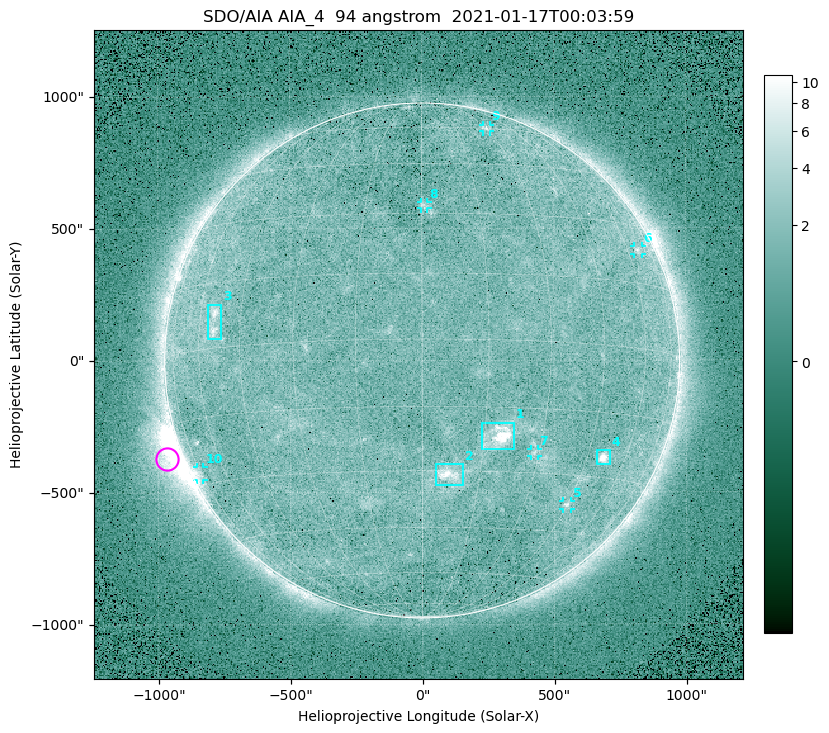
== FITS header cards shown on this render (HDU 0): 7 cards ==
TELESCOP= 'SDO/AIA '
INSTRUME= 'AIA_4   '
WAVELNTH=                   94
WAVEUNIT= 'angstrom'
DATE-OBS= '2021-01-17T00:03:59.12'
CTYPE1  = 'HPLN-TAN'
CTYPE2  = 'HPLT-TAN'

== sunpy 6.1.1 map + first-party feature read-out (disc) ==
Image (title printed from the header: SDO/AIA AIA_4  94 angstrom  2021-01-17T00:03:59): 512 x 512 px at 4.8 arcsec/px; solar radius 976 arcsec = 203 px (full disc in frame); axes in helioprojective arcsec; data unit not stated in the header (colour bar unlabelled)
Orientation: roll -0.138 deg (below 1 deg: not rotated)
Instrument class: DISC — disc imager (sunpy class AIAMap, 94 A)
Bright regions (active regions / flare kernels): reference = the median radial profile (limb darkening/brightening removed); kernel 5 px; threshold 5 sigma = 1.91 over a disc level ~1.64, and >= 1.15x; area >= 9 px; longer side >= 5 px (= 24 arcsec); searched inside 0.97 R_sun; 10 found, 10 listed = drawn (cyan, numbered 1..; 6 of them under ~33 arcsec drawn as corner ticks so the feature stays visible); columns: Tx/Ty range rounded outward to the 10 arcsec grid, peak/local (2 s.f.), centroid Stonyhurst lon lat
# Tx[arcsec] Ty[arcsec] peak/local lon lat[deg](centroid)
1 220..350 -340..-230 12 +19 -22
2 50..160 -470..-390 6 +7 -31
3 -810..-760 80..220 4.6 -54 +6
4 660..710 -400..-340 8.3 +51 -25
5 530..560 -570..-530 3.4 +45 -37
6 800..840 400..430 2.9 +66 +23
7 410..440 -360..-330 2.6 +29 -25
8 -10..20 570..600 2.6 +1 +32
9 230..260 870..890 2.4 +30 +60
10 -860..-830 -450..-400 2.7 -75 -27
Off-limb structures (1.02-1.3 R_sun): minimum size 50 px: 3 found; the strongest spans PA ~95..130 deg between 1.02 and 1.21 R_sun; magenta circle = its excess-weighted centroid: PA ~110 deg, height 1.06 R_sun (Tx ~-970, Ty ~-370 arcsec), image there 5.1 x the reference